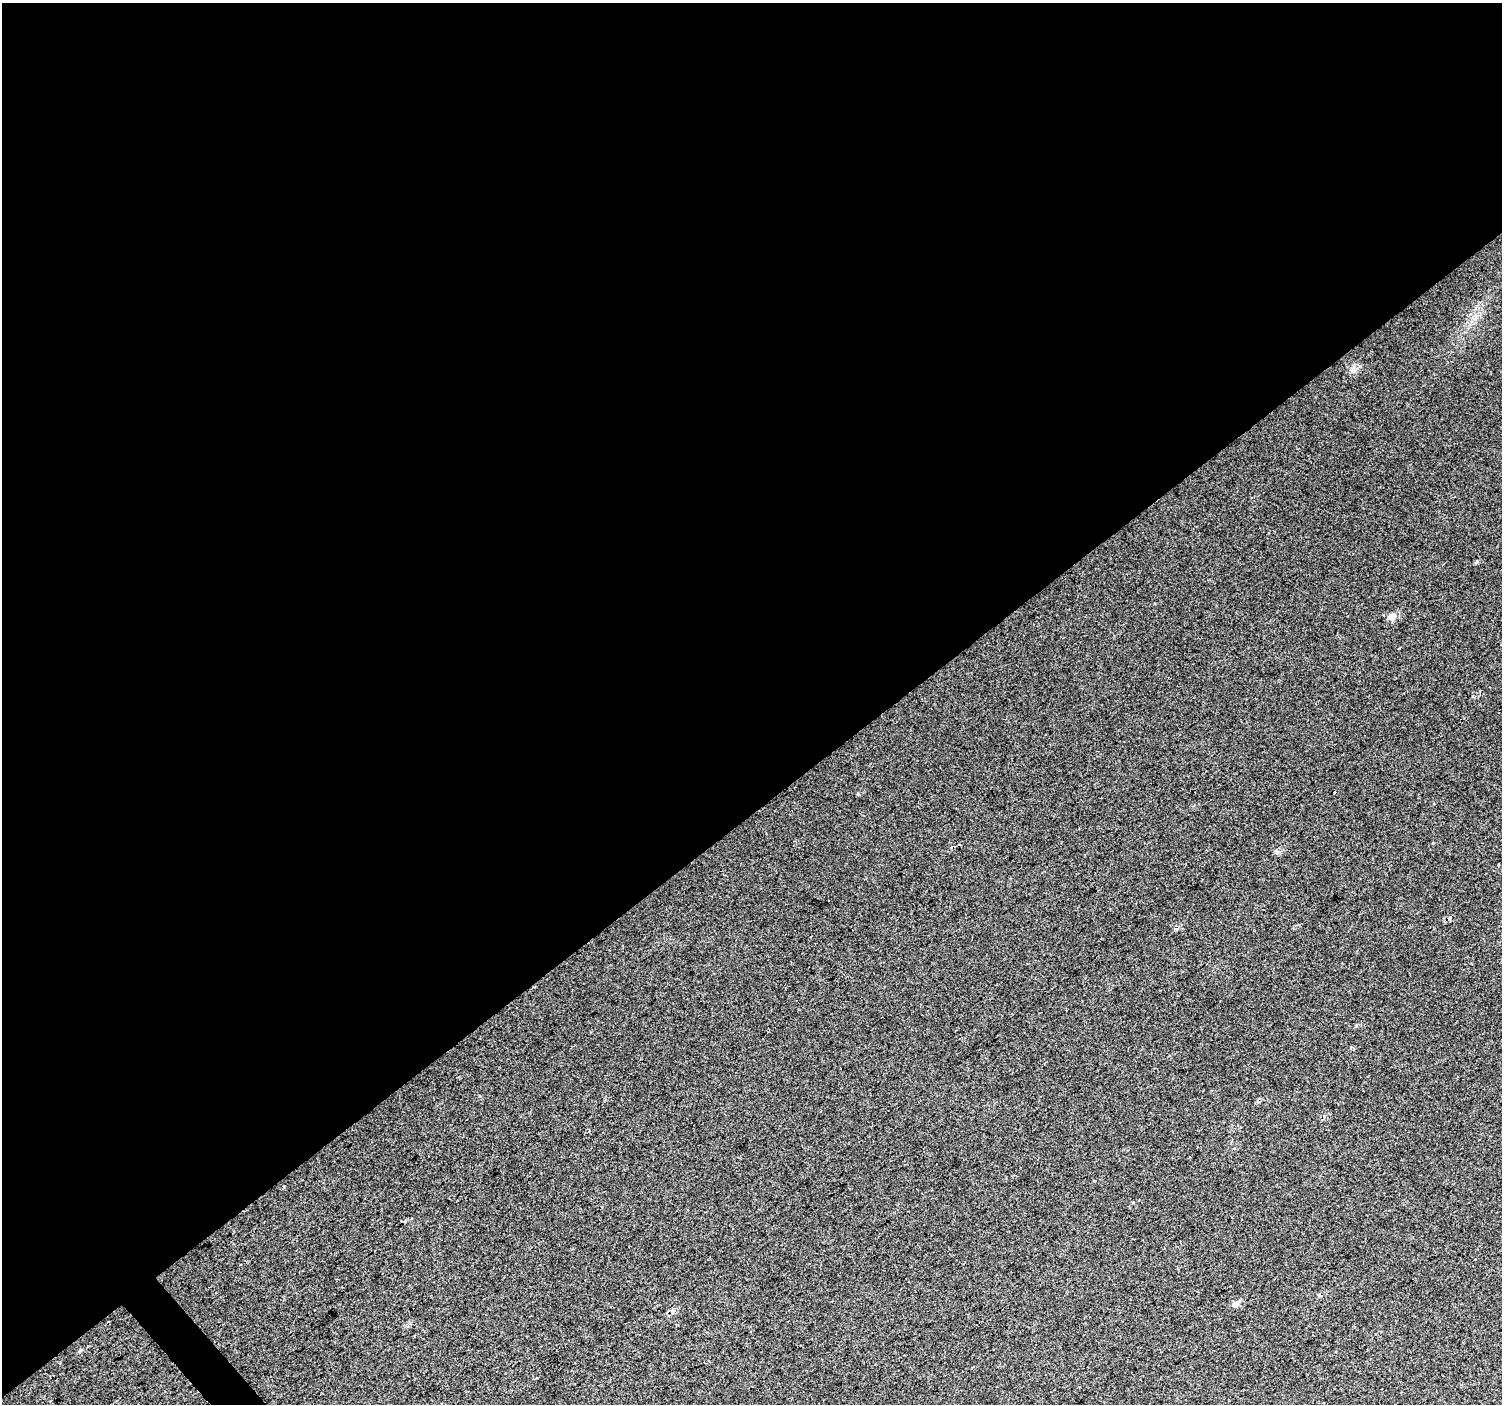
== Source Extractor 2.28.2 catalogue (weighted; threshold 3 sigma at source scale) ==
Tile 2 of 4 x 4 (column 2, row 1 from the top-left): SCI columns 1505-3004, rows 4412-5813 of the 6047 x 5990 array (HDU 1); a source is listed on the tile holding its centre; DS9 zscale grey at full resolution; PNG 1504 x 1406 px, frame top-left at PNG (2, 3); no overlay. Shown black and unused: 58% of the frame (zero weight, under 2 of 3 exposures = <1% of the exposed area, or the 3 px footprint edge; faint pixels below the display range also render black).
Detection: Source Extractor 2.28.2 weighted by HDU 2 'WHT'; one run over the whole footprint, this tile lists its part. Background 0.016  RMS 0.0078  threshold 0.0351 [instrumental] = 3 sigma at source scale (4.5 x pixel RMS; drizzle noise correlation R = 1.50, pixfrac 1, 0.0396/0.0396 arcsec/px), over >= 5 px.
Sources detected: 6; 1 cosmic-ray / hot-pixel residue — not listed; the other 5 listed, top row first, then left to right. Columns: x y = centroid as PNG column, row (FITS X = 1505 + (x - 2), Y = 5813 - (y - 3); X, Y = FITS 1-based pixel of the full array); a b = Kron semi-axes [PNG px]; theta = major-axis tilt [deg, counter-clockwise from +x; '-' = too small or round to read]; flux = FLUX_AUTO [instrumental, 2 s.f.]
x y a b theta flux
1353 369 8 6 -90 2.6
1392 616 11 8 19 3.8
589 1131 3 3 - 4.3
1235 1304 8 7 - 3.2
80 1350 6 4 20 0.91